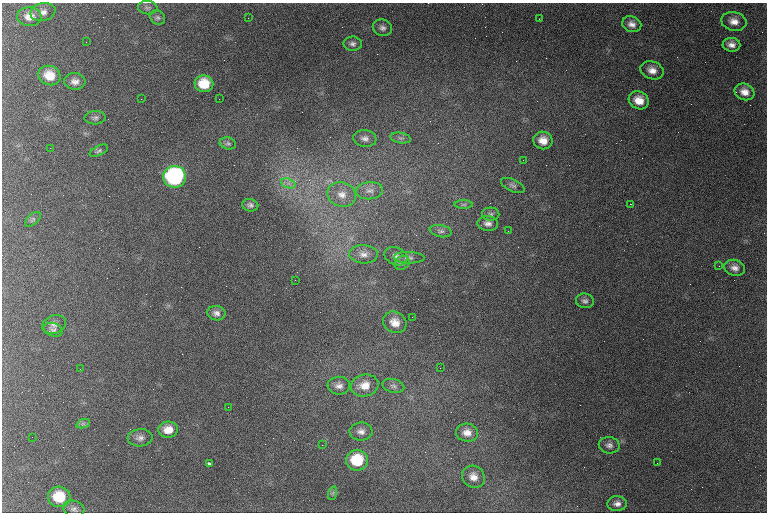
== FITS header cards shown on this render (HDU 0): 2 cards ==
NAXIS1  =                  765 /
NAXIS2  =                  510 /

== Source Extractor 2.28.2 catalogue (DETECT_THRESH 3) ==
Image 765 x 510 px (HDU 0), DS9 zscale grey, 1 PNG px = 1 image px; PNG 769 x 514 px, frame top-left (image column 1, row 510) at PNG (2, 3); each listed source drawn as its Kron ellipse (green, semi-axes under 4 px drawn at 4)
Background 1440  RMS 19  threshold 56.2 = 3 sigma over >= 5 px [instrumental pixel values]
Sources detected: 76; all 76 listed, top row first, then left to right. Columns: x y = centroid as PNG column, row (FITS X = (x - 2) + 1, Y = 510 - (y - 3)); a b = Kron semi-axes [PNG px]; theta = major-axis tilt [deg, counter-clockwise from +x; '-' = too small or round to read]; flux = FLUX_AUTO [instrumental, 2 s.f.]
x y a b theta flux
148 8 10 6 -5 3800
43 12 13 9 13 7600
29 17 12 9 -3 13000
158 18 8 7 - 3400
248 18 2 2 - 1300
539 19 2 2 - 2100
734 21 13 9 -12 11000
632 24 10 7 -19 7500
382 28 10 8 -20 5200
86 42 2 2 - 1100
353 44 9 7 -1 4600
731 45 9 7 -3 7000
652 70 12 8 -19 10000
49 75 11 9 -23 21000
75 81 10 8 -3 7300
204 84 9 8 - 28000
744 92 10 8 -22 10000
141 99 2 2 - 570
219 99 2 2 - 950
639 100 10 8 -26 16000
95 118 10 6 3 3900
365 138 11 8 -6 5800
401 138 10 5 -10 3600
543 140 9 8 - 13000
228 143 8 6 -15 3000
50 148 2 2 - 730
99 151 10 5 27 2800
523 160 2 2 - 470
174 177 11 11 - 230000
288 183 7 4 -18 4700
513 186 12 6 -24 3900
370 191 13 8 6 8600
342 195 14 12 -18 14000
464 204 9 4 0 2400
630 204 2 2 - 34000
250 205 8 6 -13 3800
491 214 9 6 0 3800
33 219 9 5 43 2700
488 224 10 7 -7 5900
441 231 11 6 -11 3700
508 231 2 2 - 780
363 254 14 9 -3 9600
396 256 12 8 -23 6500
409 258 15 5 -2 4600
402 263 8 6 36 3300
719 266 2 2 - 870
734 268 10 8 -14 7000
295 280 2 2 - 800
585 301 9 7 -7 4300
216 313 9 7 -10 5400
412 317 2 2 - 3000
395 322 12 10 -30 12000
54 324 12 9 22 6300
53 330 10 6 -17 3600
440 368 2 2 - 510
80 369 2 2 - 600
365 385 14 11 13 17000
339 386 11 9 2 7500
393 386 11 7 -16 4500
228 407 2 2 - 2100
83 424 7 4 19 2200
168 430 10 8 3 16000
361 432 11 9 -2 7600
467 433 11 9 -5 10000
32 437 2 2 - 460
140 438 12 8 4 6400
322 445 2 2 - 920
609 445 10 8 -9 5500
357 460 11 10 - 50000
657 463 2 2 - 560
209 464 4 3 - 2800
473 477 12 10 -39 10000
333 493 7 4 71 2400
59 497 11 10 - 37000
617 504 10 7 2 6200
74 509 11 8 -16 4900